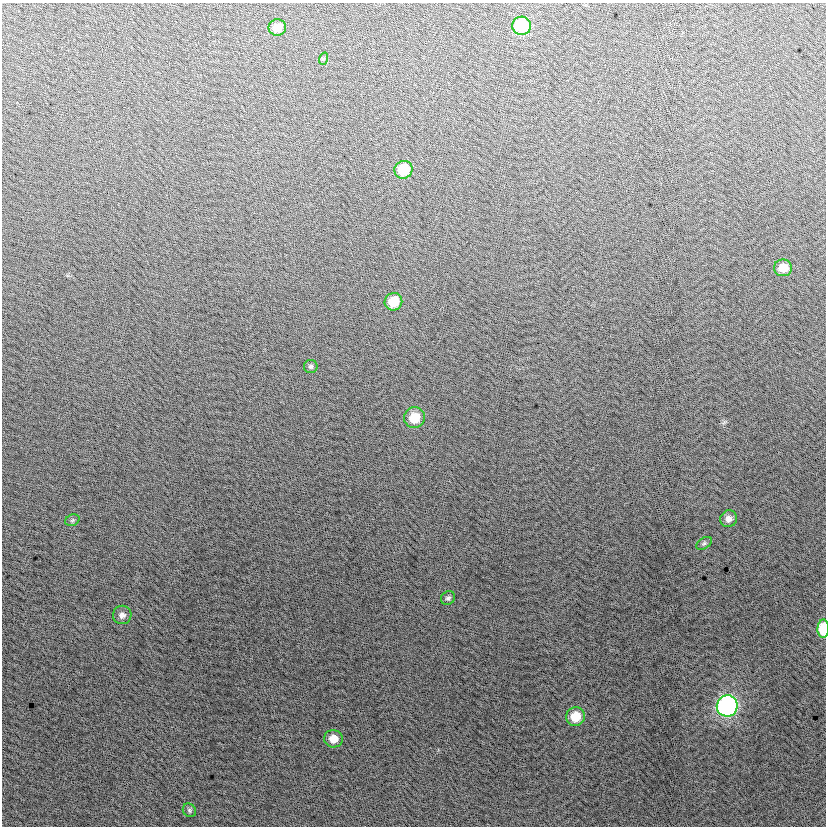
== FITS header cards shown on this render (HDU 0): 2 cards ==
NAXIS1  =                  824
NAXIS2  =                  824

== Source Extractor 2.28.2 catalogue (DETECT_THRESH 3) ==
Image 824 x 824 px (HDU 0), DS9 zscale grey, 1 PNG px = 1 image px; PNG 828 x 828 px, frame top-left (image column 1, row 824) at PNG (2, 3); each listed source drawn as its Kron ellipse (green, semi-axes under 4 px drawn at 4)
Background 2.55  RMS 13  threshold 40.1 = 3 sigma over >= 5 px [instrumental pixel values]
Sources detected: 18; all 18 listed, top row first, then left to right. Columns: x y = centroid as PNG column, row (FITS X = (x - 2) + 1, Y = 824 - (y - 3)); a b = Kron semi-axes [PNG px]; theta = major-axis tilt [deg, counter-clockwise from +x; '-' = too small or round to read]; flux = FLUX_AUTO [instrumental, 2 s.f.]
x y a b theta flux
522 26 9 9 - 58000
277 28 8 8 - 12000
323 59 6 4 71 1200
403 170 9 9 - 26000
783 268 9 8 - 13000
393 302 9 8 - 20000
311 367 7 6 - 1900
414 418 10 10 - 18000
729 519 8 8 - 5100
72 520 7 5 22 1600
704 543 8 5 31 1900
448 598 7 6 - 2400
122 615 9 9 - 4500
823 629 9 6 90 31000
727 706 10 10 - 270000
575 717 9 9 - 19000
333 739 9 8 - 12000
189 810 7 6 - 1900
At the frame edge (FLAGS 8, measured only in part): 1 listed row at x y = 823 629